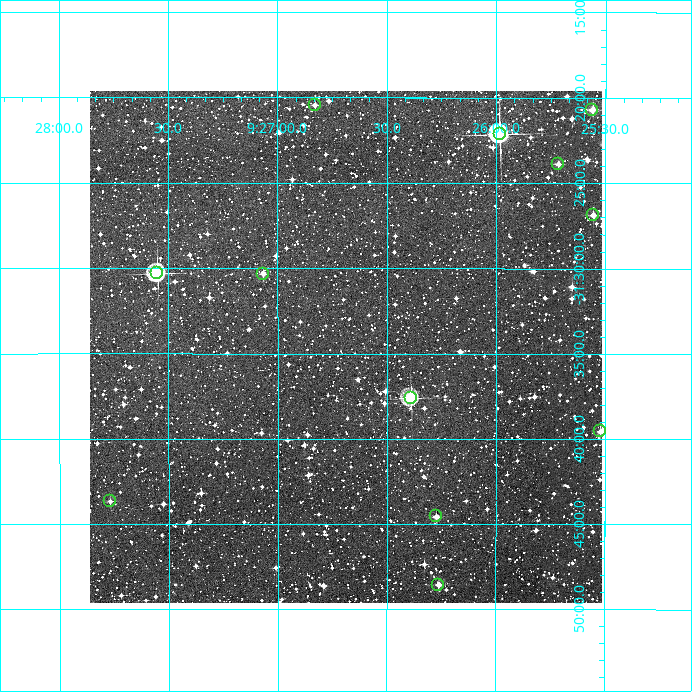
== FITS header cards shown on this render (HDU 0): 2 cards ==
NAXIS1  =                  512
NAXIS2  =                  512

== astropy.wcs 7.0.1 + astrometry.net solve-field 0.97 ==
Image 512 x 512 px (HDU 0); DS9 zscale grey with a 90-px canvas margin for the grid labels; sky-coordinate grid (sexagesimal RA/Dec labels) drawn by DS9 from the SOLVED WCS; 12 Tycho-2 reference stars matched to detected sources circled (green)
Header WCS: RA---TAN/DEC--TAN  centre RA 09:26:41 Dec -31:35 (141.67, -31.58 deg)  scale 3.52 arcsec/px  FOV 30.0' x 30.0'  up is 0 deg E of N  parity normal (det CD < 0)
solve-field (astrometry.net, Tycho-2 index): VERIFIED the header's WCS against the Tycho-2 star catalogue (verified at 2 index scales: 8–12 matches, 0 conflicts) and refined it, rather than solving blind
Solved WCS: RA---TAN-SIP/DEC--TAN-SIP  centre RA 09:26:41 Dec -31:35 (141.67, -31.58 deg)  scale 3.51 arcsec/px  FOV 30.0' x 30.0'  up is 0 deg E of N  parity normal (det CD < 0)
The solver's refit moves the header's centre by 0.9 arcsec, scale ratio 0.9994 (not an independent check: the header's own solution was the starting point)
Tycho-2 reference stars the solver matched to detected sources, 12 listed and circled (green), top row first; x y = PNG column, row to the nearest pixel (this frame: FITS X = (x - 90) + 1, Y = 512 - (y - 91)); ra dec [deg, ICRS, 3 dp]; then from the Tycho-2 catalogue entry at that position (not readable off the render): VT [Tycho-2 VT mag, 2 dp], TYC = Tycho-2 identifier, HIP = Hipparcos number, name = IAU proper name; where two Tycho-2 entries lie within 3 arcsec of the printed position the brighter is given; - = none
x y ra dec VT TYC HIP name
315 105 141.707 -31.341 11.82 7153-730-1 - -
592 110 141.390 -31.345 11.10 7153-399-1 - -
500 134 141.496 -31.369 7.87 7153-608-1 46263 -
558 164 141.429 -31.398 12.23 7153-821-1 - -
593 215 141.389 -31.448 11.53 7153-570-1 - -
157 273 141.888 -31.505 8.44 7154-1162-1 - -
263 274 141.767 -31.505 11.37 7154-1355-1 - -
411 398 141.597 -31.627 9.39 7153-598-1 - -
600 431 141.380 -31.659 11.60 7153-809-1 - -
110 501 141.942 -31.728 11.83 7154-1352-1 - -
436 516 141.568 -31.742 11.48 7153-637-1 - -
438 585 141.566 -31.809 11.66 7153-737-1 - -